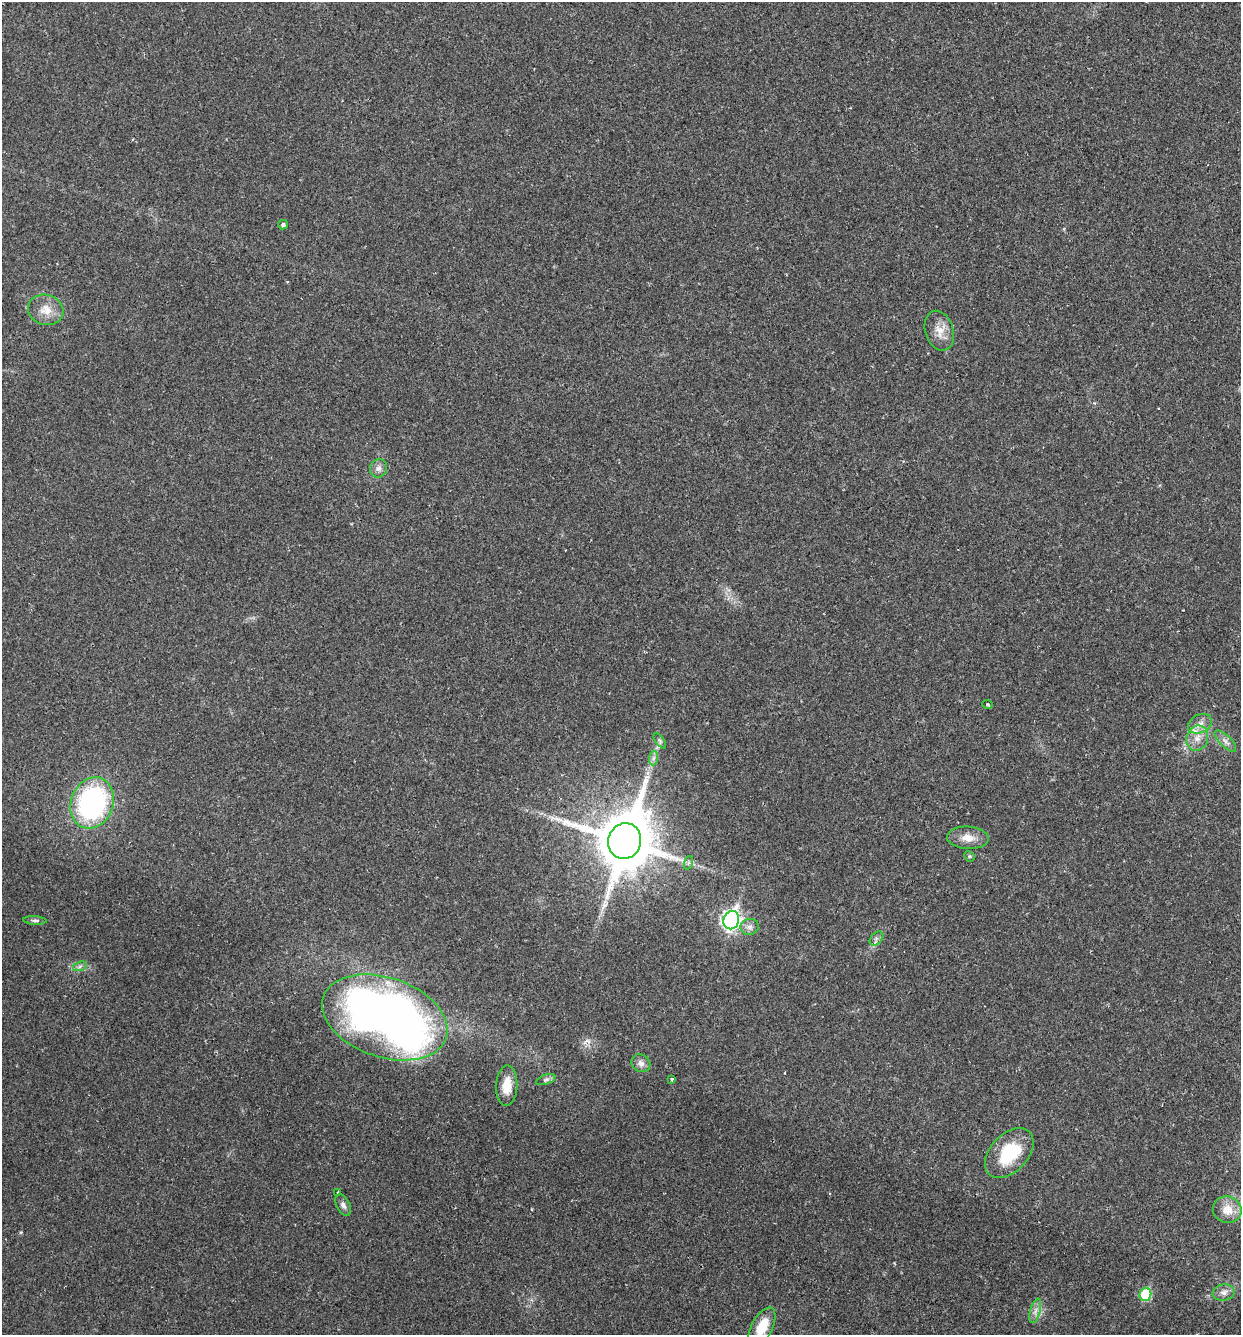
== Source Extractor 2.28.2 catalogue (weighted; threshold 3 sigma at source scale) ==
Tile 6 of 4 x 4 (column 2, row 2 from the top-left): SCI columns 1429-2667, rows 2692-4024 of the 5462 x 5379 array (HDU 1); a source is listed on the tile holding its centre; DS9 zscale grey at full resolution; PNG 1243 x 1337 px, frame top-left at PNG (2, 2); each listed source drawn as its Kron ellipse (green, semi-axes under 4 px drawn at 4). Shown black and unused: <1% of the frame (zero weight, under 2 of 3 exposures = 3% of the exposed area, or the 3 px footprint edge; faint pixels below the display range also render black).
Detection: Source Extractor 2.28.2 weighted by HDU 2 'WHT'; one run over the whole footprint, this tile lists its part. Background 0.0469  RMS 0.0048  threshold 0.0215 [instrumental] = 3 sigma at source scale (4.5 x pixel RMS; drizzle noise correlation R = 1.50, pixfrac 1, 0.05/0.05 arcsec/px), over >= 5 px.
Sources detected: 36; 1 inside a brighter object's white glare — neither listed nor drawn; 2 inside a brighter listed object's ellipse — not listed separately; the other 33 listed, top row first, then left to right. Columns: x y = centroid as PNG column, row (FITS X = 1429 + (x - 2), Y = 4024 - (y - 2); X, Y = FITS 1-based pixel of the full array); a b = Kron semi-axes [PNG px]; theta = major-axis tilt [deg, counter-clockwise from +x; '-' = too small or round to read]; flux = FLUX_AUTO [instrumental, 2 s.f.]
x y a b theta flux
283 225 5 4 - 1.2
46 310 18 15 -15 6.8
939 331 20 14 -72 6.1
379 468 9 8 - 2.1
987 704 5 4 - 0.67
1200 724 12 9 27 3.3
1197 738 13 10 71 4.8
660 741 9 4 -55 0.97
1225 741 14 5 -45 2.2
654 758 7 4 88 1.3
92 803 26 21 69 83
968 838 21 11 -3 5.6
625 841 18 16 71 3400
969 856 6 4 -45 0.69
688 863 7 4 71 0.88
35 920 12 4 -3 1.1
731 920 9 7 71 170
750 927 9 8 - 2.3
876 938 8 5 47 1.4
80 966 7 4 19 1.1
385 1017 65 40 -19 330
641 1063 10 8 -38 2.4
672 1079 3 3 - 0.8
546 1080 10 5 19 1.2
507 1086 20 10 87 7.9
1009 1153 29 19 47 25
338 1193 3 3 - 0.99
343 1205 11 6 -63 2
1227 1210 14 13 - 6.9
1224 1292 11 8 11 2.6
1145 1294 6 6 - 26
1035 1311 12 5 74 2.3
762 1327 21 10 63 11
Overlapping masked pixels (flux is a lower limit): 1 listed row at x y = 625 841
Isophote crosses this tile's border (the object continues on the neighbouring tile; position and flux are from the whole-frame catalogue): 1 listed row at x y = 762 1327